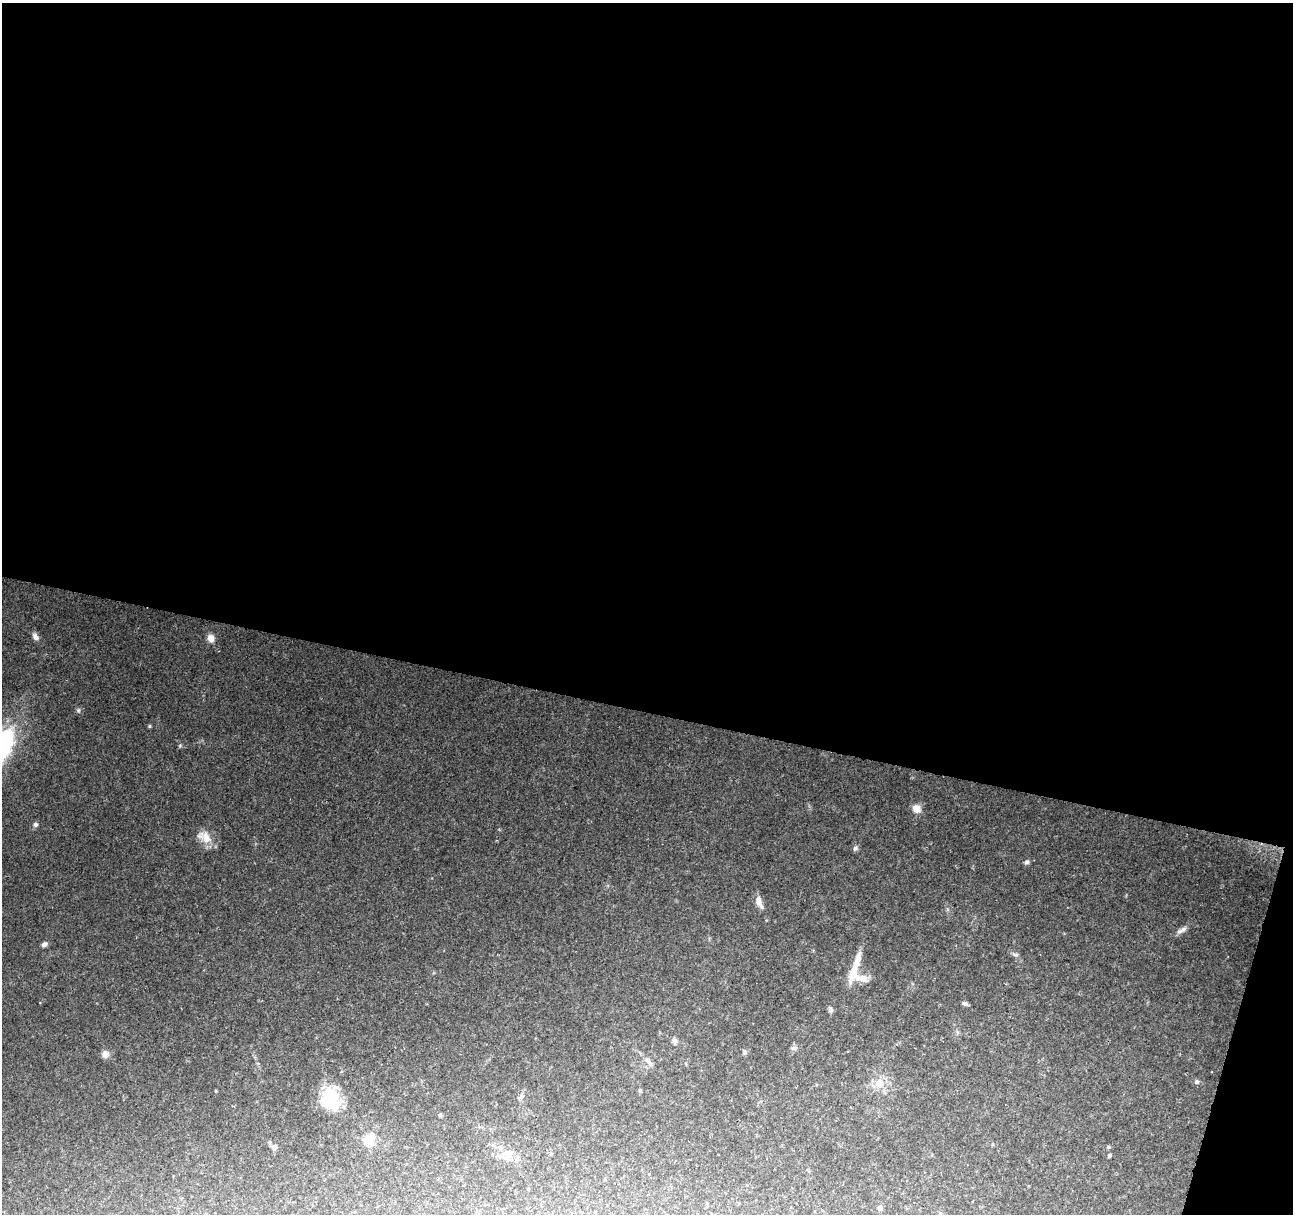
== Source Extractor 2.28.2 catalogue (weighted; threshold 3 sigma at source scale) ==
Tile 4 of 4 x 4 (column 4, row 1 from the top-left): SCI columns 3873-5163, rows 3856-5067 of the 5170 x 5350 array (HDU 1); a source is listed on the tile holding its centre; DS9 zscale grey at full resolution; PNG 1295 x 1216 px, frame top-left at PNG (2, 3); no overlay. Shown black and unused: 60% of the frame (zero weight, under 2 of 3 exposures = <1% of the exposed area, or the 3 px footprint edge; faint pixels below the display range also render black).
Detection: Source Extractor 2.28.2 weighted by HDU 2 'WHT'; one run over the whole footprint, this tile lists its part. Background 0.0675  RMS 0.0084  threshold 0.0376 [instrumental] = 3 sigma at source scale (4.5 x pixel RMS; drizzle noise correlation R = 1.50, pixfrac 1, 0.0396/0.0396 arcsec/px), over >= 5 px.
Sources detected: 39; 2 inside a brighter object's white glare — not listed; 3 inside a brighter listed object's ellipse — not listed separately; the other 34 listed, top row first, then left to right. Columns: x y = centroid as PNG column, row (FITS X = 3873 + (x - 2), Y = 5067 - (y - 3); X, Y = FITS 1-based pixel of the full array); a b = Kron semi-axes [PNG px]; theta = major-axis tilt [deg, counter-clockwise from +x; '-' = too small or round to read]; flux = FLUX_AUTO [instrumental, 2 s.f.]
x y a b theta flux
35 637 10 7 -58 4
211 638 10 8 -78 5.3
78 710 7 4 82 1.3
150 726 5 3 - 0.94
916 809 10 9 - 7.5
36 824 6 6 - 2.2
204 837 23 14 -29 11
855 848 7 6 - 2.3
1027 862 7 5 62 2.3
759 902 16 7 -67 6.7
1181 930 17 6 31 4.3
44 944 8 6 34 2.5
1015 954 11 4 -13 2
853 974 24 12 72 15
965 1003 7 5 -13 2.2
830 1009 9 6 -77 2.4
957 1032 7 4 -72 1.4
674 1040 10 6 -62 2.4
794 1048 7 6 - 2.2
745 1052 6 6 - 1.7
105 1054 9 9 - 4.8
649 1062 12 6 -53 3.4
1197 1082 7 6 - 1.9
879 1083 15 12 55 10
640 1090 5 5 - 1
332 1096 28 23 -58 30
522 1096 6 6 - 1.9
440 1115 4 4 - 1.4
372 1137 18 9 78 8
274 1147 7 7 - 2.9
1108 1147 6 4 -19 1.1
507 1154 18 11 57 8.4
1110 1155 5 4 - 1.2
880 1208 7 6 - 2.4
Unlisted compact peaks at least as high as the median listed source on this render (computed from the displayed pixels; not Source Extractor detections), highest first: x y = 180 746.